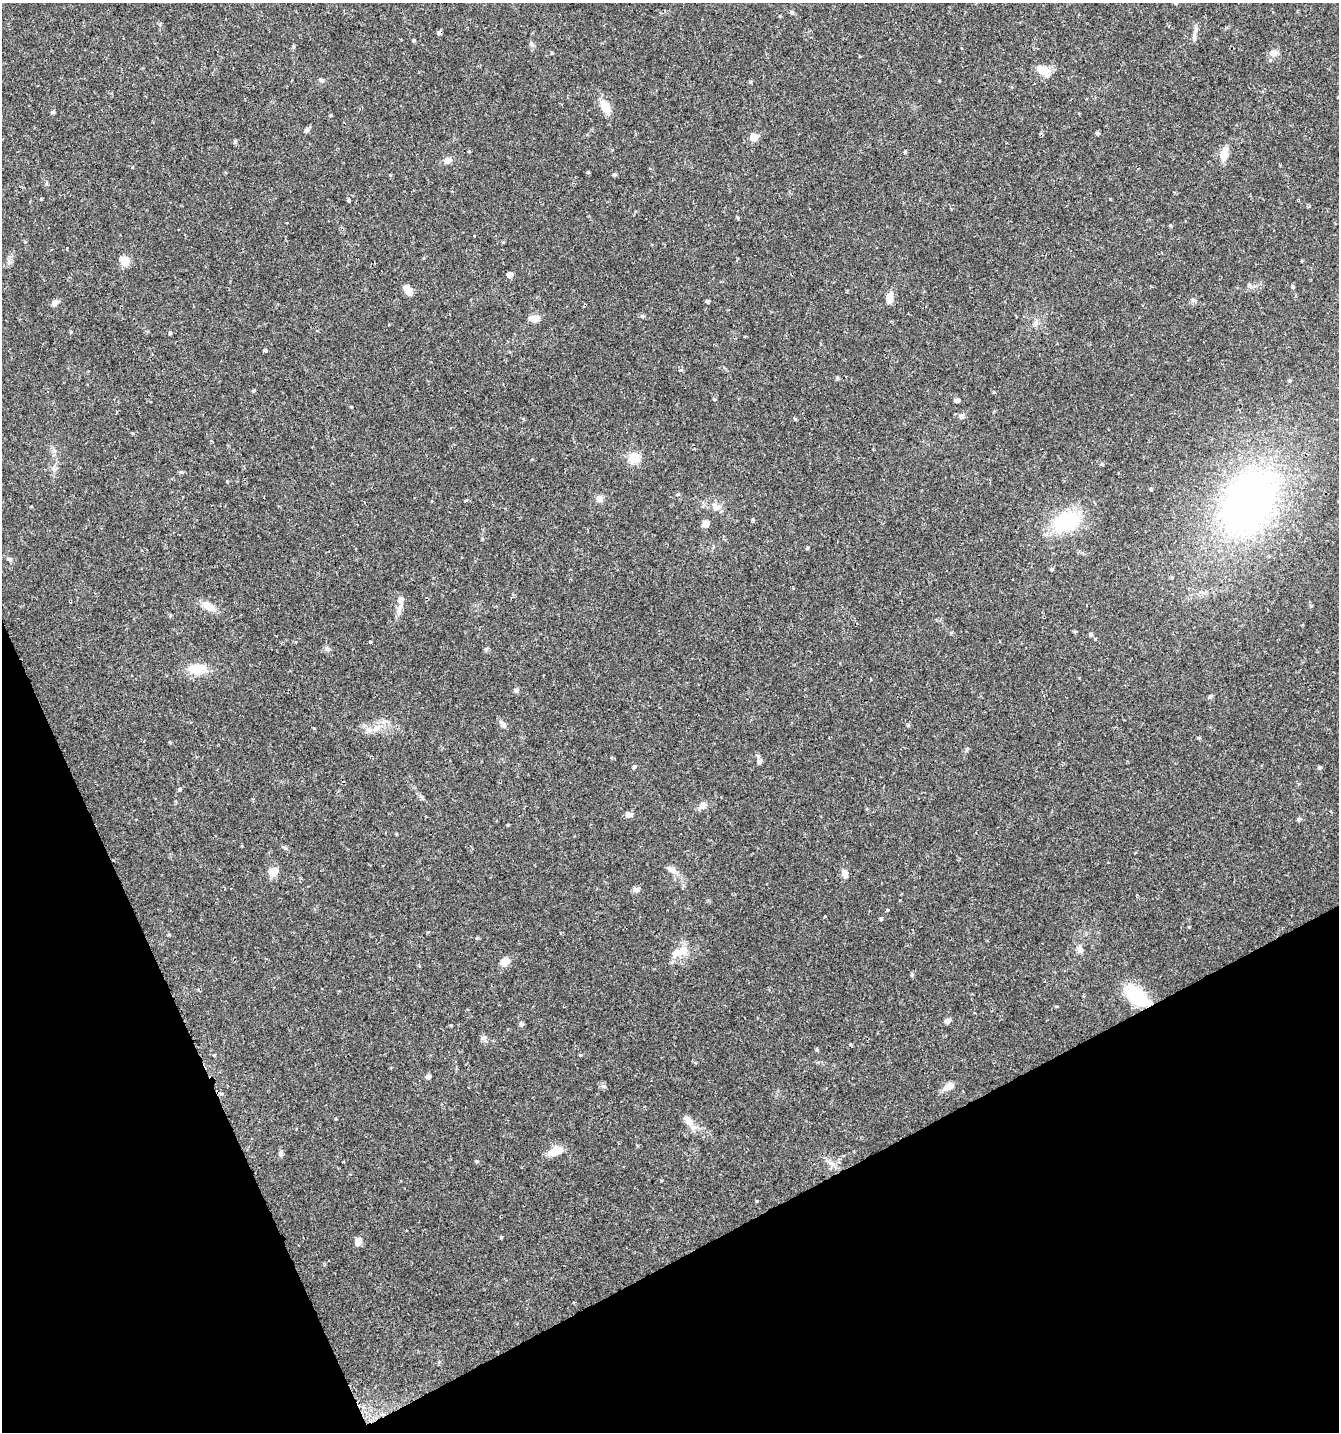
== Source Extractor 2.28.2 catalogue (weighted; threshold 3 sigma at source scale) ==
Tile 14 of 4 x 4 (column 2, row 4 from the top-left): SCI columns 1496-2832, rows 2-1431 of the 5606 x 5728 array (HDU 1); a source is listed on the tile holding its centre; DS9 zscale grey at full resolution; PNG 1341 x 1434 px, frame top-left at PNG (2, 3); no overlay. Shown black and unused: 21% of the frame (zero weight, under 2 of 3 exposures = <1% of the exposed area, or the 3 px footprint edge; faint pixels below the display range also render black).
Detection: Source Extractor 2.28.2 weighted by HDU 2 'WHT'; one run over the whole footprint, this tile lists its part. Background 0.0336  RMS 0.0032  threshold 0.0143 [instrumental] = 3 sigma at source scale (4.5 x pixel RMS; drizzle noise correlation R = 1.50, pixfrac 1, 0.0396/0.0396 arcsec/px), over >= 5 px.
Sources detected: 110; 1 cosmic-ray / hot-pixel residue — not listed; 1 inside a brighter listed object's ellipse — not listed separately; the other 108 listed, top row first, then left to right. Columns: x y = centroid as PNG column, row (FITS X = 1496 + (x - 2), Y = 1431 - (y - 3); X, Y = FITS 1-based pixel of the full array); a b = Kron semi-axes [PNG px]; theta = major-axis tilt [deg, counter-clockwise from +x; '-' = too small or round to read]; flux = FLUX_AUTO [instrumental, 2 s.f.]
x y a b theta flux
792 12 6 5 - 0.57
439 33 5 4 - 0.8
1194 35 7 4 -71 0.66
414 40 4 4 - 0.39
532 44 8 5 -43 0.7
1274 53 10 9 - 1.6
1044 71 19 11 -34 3.6
321 80 6 5 - 0.53
750 82 5 3 - 0.36
1034 83 3 2 - 0.3
605 107 15 10 -55 4.1
53 112 6 5 - 0.42
306 130 8 6 46 0.74
1097 133 4 4 - 0.54
753 137 5 5 - 5.4
235 141 6 3 72 0.36
905 152 3 3 - 0.56
1224 155 12 7 77 4.6
447 161 10 7 8 1.5
614 174 5 5 - 0.49
41 199 4 3 - 0.27
1110 199 3 2 - 0.29
349 200 3 3 - 0.47
738 218 5 3 - 0.31
474 235 3 3 - 1.1
67 248 4 3 - 2.3
124 261 10 10 - 3.1
510 275 5 5 - 2.1
1293 287 4 4 - 0.42
407 290 11 6 -61 3.3
889 297 11 7 85 3.2
707 301 4 4 - 0.55
55 303 8 6 38 1.4
534 318 10 7 -5 3.2
1036 323 7 4 -90 0.74
71 332 5 3 - 0.3
170 333 5 4 - 0.34
265 350 3 3 - 1.1
681 370 6 3 10 0.42
837 378 5 4 - 0.42
1290 380 5 4 - 0.43
253 391 4 4 - 0.35
714 399 4 3 - 0.28
957 400 5 4 - 1
351 407 4 3 - 0.25
961 416 7 7 - 1.1
795 419 4 3 - 0.31
634 458 11 11 - 5.1
1151 489 4 3 - 0.31
678 494 5 4 - 0.42
600 499 9 8 - 1.3
1249 502 51 35 60 140
715 507 11 9 -65 1.8
753 520 5 4 - 0.34
1066 522 27 19 21 21
706 524 6 6 - 2
807 548 5 4 - 0.35
9 559 7 5 -23 0.76
1052 569 5 3 - 0.33
1311 605 5 3 - 0.31
208 606 18 8 -29 3.1
399 608 18 6 71 1.8
1074 632 4 4 - 0.36
1091 635 6 4 0 0.43
370 642 3 3 - 0.54
327 649 6 5 - 0.65
198 669 20 11 -4 6.8
516 690 6 5 - 0.61
1210 696 6 4 45 0.45
503 725 12 6 -57 0.99
377 728 13 7 30 2.4
759 761 7 6 - 0.88
634 767 5 4 - 0.55
1319 767 5 4 - 0.43
179 789 5 4 - 0.42
702 805 10 8 29 1.4
629 814 8 6 -10 1.2
1298 819 5 4 - 0.46
508 825 3 3 - 0.25
397 834 4 3 - 0.27
672 870 14 7 -32 1.7
274 872 11 8 47 2.9
844 874 9 6 -72 1.9
635 889 8 6 -44 0.89
887 910 3 3 - 0.39
825 917 3 3 - 0.29
881 919 4 4 - 0.4
1080 949 9 7 88 1.4
677 953 19 10 29 3.9
505 962 10 8 29 2.5
419 966 4 3 - 0.41
912 975 6 4 69 0.48
1138 997 30 16 -36 14
947 1021 8 6 15 0.96
521 1024 5 5 - 0.81
483 1038 7 5 42 0.76
817 1049 4 4 - 0.38
214 1055 4 3 - 0.25
580 1055 4 4 - 0.33
428 1077 5 4 - 1.3
604 1086 7 5 -21 0.69
948 1087 15 8 27 2.3
688 1121 20 8 -49 2.6
555 1151 21 9 18 4
281 1153 7 4 -90 0.61
476 1161 5 3 - 0.34
501 1237 4 3 - 0.32
358 1241 11 7 70 1.7
Overlapping masked pixels (flux is a lower limit): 2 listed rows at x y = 439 33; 1138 997
Unlisted compact peaks at least as high as the median listed source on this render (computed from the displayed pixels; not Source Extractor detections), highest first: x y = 331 115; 642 316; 588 172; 181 472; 757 1201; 132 433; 1193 300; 314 728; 1170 225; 482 539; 285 848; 1189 927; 486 649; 552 53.